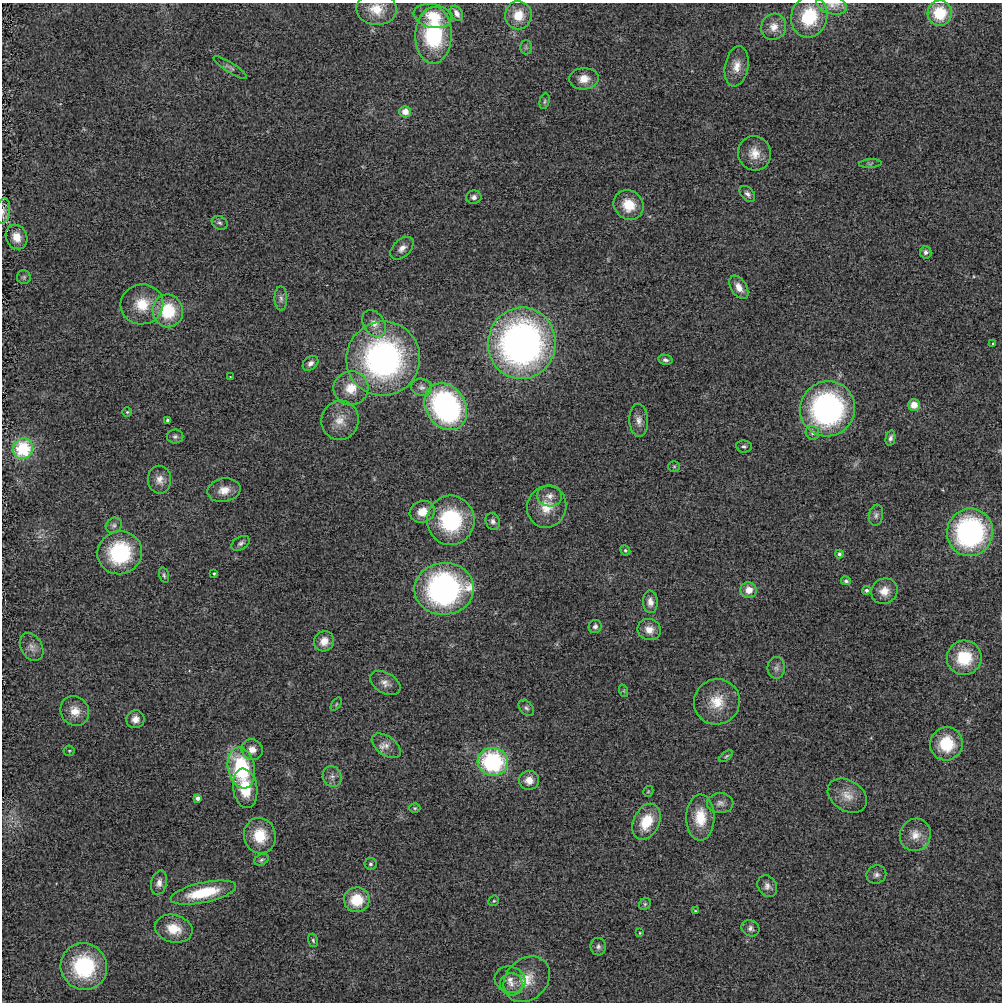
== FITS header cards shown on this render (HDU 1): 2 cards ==
NAXIS1  =                 1000
NAXIS2  =                 1000

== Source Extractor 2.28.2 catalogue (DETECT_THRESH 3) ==
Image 1000 x 1000 px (HDU 1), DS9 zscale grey, 1 PNG px = 1 image px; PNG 1004 x 1004 px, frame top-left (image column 1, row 1000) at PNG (2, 3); each listed source drawn as its Kron ellipse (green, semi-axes under 4 px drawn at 4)
Background 2.20e-04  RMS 0.0071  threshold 0.0212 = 3 sigma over >= 5 px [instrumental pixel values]
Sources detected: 125; all 125 listed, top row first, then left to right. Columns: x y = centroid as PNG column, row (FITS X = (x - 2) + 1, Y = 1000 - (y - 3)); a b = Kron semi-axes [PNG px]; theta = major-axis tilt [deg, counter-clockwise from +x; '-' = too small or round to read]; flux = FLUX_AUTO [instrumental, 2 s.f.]
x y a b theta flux
831 5 15 9 -15 3.7
376 9 20 15 -3 9.1
457 13 8 5 -60 3.1
940 13 13 12 - 19
518 15 14 13 - 9.5
433 16 19 12 -11 11
809 17 21 18 75 24
774 27 13 12 - 5.3
434 35 28 18 88 46
526 47 7 5 90 1
737 66 20 11 80 6.3
230 67 19 5 -32 1.7
584 79 15 10 4 6.3
545 101 8 5 76 0.87
405 112 6 5 - 4.5
754 153 17 16 - 7.4
870 164 11 4 3 1.1
747 194 9 6 -47 1.7
474 197 8 6 8 2.1
629 205 16 14 -42 11
3 211 13 7 81 2.4
220 223 8 6 -30 1.5
16 237 12 10 -64 5.8
402 248 14 8 44 3.4
926 252 6 5 - 1.7
24 277 7 7 - 1.1
739 287 13 7 -58 4.4
281 298 12 6 -89 1.8
142 304 21 20 - 14
168 311 16 15 - 24
374 324 15 10 -58 4.8
522 343 36 34 83 230
993 343 3 2 - 0.37
383 359 37 37 - 130
665 360 7 5 -10 1.3
310 363 9 6 40 2.2
230 377 3 2 - 0.31
422 387 10 8 -11 2.3
351 388 17 17 - 11
914 405 6 6 - 5.8
446 407 25 19 -57 100
827 409 28 27 - 110
127 412 5 4 - 0.61
167 420 4 3 - 1.1
340 420 20 18 77 8.4
639 420 16 9 -87 3.7
812 433 7 6 - 1.4
175 437 8 7 - 1.3
890 438 7 5 78 1.6
744 446 8 6 -8 1.2
23 449 10 10 - 30
674 466 6 5 - 0.68
160 480 14 11 -87 4.2
224 490 17 11 10 6.1
550 496 12 10 -2 3.5
547 507 21 19 70 11
422 512 13 10 18 7.2
876 515 10 7 79 1.8
451 520 24 23 - 42
493 521 8 7 - 1.7
114 525 8 7 - 1.6
970 532 24 23 - 97
240 543 10 6 31 1.5
625 550 5 4 - 0.85
120 553 22 21 - 44
839 554 4 4 - 1.5
214 573 3 3 - 0.68
164 575 8 4 -75 0.93
846 581 5 4 - 1.1
444 589 30 26 4 120
749 590 8 8 - 5.2
866 590 4 4 - 1.2
884 591 13 12 - 5.5
650 602 11 7 -86 3.1
595 626 7 6 - 1.5
649 630 12 10 -19 4.8
324 641 10 10 - 5.2
32 647 15 10 -61 3.6
964 658 17 17 - 19
776 668 11 8 89 2
385 683 16 10 -31 3.4
624 691 6 4 -72 0.67
717 702 23 22 - 14
336 704 7 4 54 0.72
526 708 9 6 -49 1.4
75 711 15 14 - 6.9
135 719 9 9 - 3.8
946 744 17 16 - 19
386 746 16 9 -35 4.1
252 749 11 10 - 4.4
69 751 5 5 - 0.64
726 756 8 4 37 0.72
493 762 15 14 - 55
241 768 21 13 -79 42
332 777 11 9 -68 2.6
529 780 10 9 - 4.7
245 788 20 12 -81 15
648 791 5 5 - 0.61
847 796 21 15 -33 7.1
198 798 4 4 - 2.9
720 803 13 10 -1 2.9
415 808 5 4 - 0.68
700 817 23 14 90 13
646 822 19 13 65 14
915 835 16 15 - 6.6
260 836 18 16 -74 14
262 860 8 5 24 1
370 864 6 6 - 1.2
876 875 10 9 - 2
159 883 12 8 76 2.8
767 886 11 9 -56 2.5
203 893 33 10 12 25
357 900 13 12 - 15
494 901 6 5 - 0.69
645 904 6 5 - 0.93
695 911 4 4 - 0.48
751 928 9 8 - 1.8
174 929 19 14 -14 10
640 933 3 3 - 0.39
313 940 7 5 -73 0.85
598 947 9 7 -82 1.6
84 967 24 23 - 43
527 979 25 20 43 12
510 980 15 13 -18 4.5
511 984 11 11 - 3.9
At the frame edge (FLAGS 8, measured only in part): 2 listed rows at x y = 831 5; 3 211